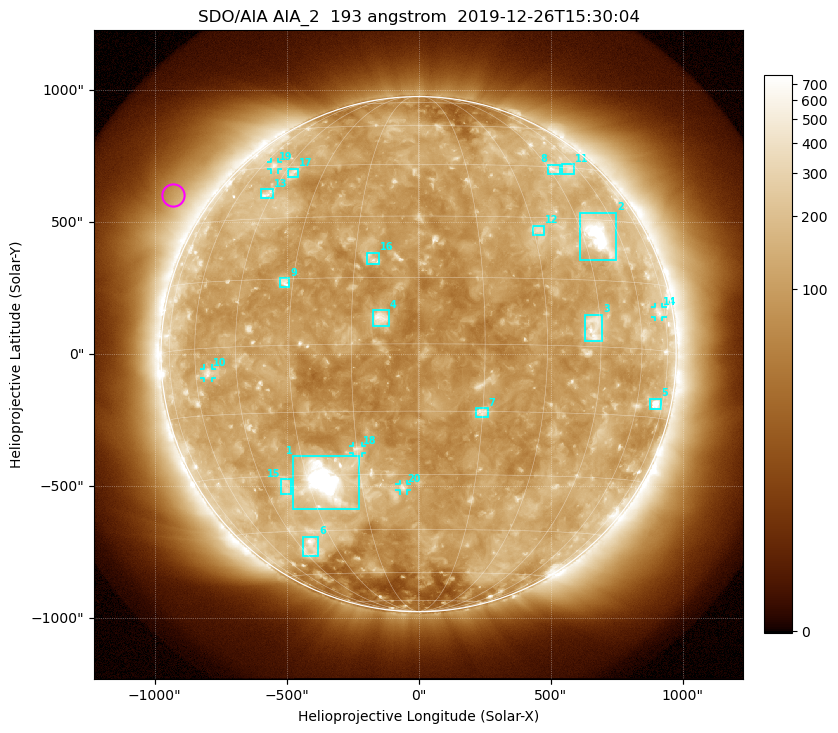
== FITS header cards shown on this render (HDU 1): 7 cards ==
TELESCOP= 'SDO/AIA'
INSTRUME= 'AIA_2'
WAVELNTH=                  193
WAVEUNIT= 'angstrom'
DATE-OBS= '2019-12-26T15:30:04.85'
CTYPE1  = 'HPLN-TAN'
CTYPE2  = 'HPLT-TAN'

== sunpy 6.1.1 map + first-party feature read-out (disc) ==
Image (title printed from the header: SDO/AIA AIA_2  193 angstrom  2019-12-26T15:30:04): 1024 x 1024 px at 2.4 arcsec/px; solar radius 976 arcsec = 407 px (full disc in frame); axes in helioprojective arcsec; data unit not stated in the header (colour bar unlabelled)
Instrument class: DISC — disc imager (sunpy class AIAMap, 193 A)
Bright regions (active regions / flare kernels): reference = the median radial profile (limb darkening/brightening removed); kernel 9 px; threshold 5 sigma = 168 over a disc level ~118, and >= 1.15x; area >= 12 px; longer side >= 10 px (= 24 arcsec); searched inside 0.97 R_sun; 28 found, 20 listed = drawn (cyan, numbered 1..; 5 of them under ~33 arcsec drawn as corner ticks so the feature stays visible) (cap 20 boxes per figure: the strongest are kept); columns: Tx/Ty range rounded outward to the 5 arcsec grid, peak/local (2 s.f.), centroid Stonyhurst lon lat
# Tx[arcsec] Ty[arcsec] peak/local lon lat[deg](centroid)
1 -475..-225 -585..-385 22 -25 -31
2 610..750 355..535 12 +50 +26
3 630..695 45..150 4.9 +43 +4
4 -175..-110 105..165 6.9 -8 +6
5 875..920 -210..-165 7.1 +70 -12
6 -440..-380 -765..-690 4.8 -40 -50
7 215..265 -240..-205 5.3 +15 -15
8 490..540 685..720 3.3 +47 +44
9 -525..-490 255..290 4.9 -32 +14
10 -815..-780 -90..-55 4 -55 -6
11 545..590 680..720 2.6 +55 +45
12 435..475 450..490 3.1 +32 +27
13 -595..-550 590..625 3.1 -47 +37
14 895..925 140..180 2.8 +70 +9
15 -520..-485 -530..-470 2.7 -38 -33
16 -200..-145 340..385 4 -11 +19
17 -495..-455 670..705 2.9 -41 +43
18 -250..-215 -375..-345 4 -15 -24
19 -560..-530 700..730 2.9 -53 +46
20 -75..-45 -515..-490 4 -4 -33
Off-limb structures (1.02-1.3 R_sun): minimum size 162 px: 9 found; the strongest spans PA ~35..75 deg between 1.06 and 1.3 R_sun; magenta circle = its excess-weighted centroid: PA ~55 deg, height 1.13 R_sun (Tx ~-930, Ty ~600 arcsec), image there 2.2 x the reference